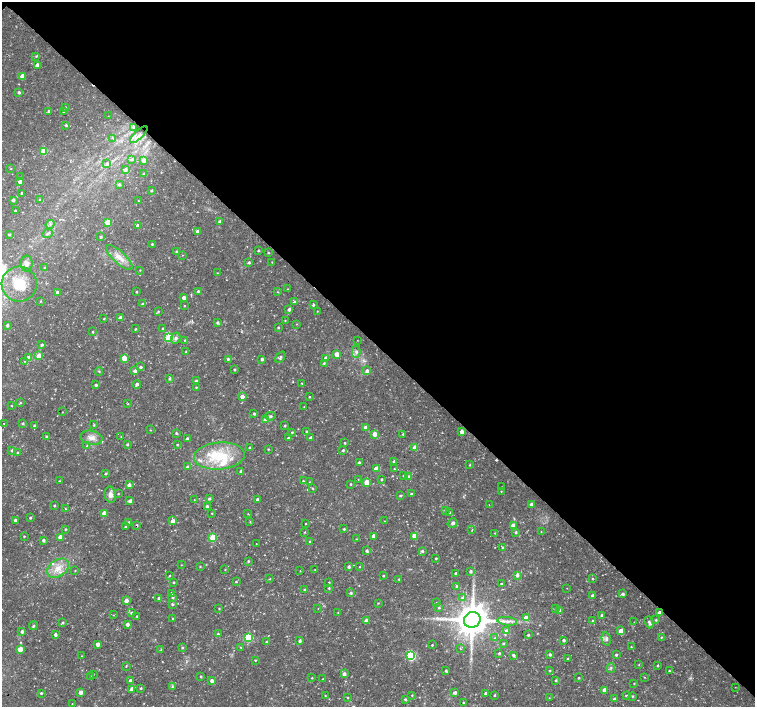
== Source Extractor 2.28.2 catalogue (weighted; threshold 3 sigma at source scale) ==
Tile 3 of 4 x 4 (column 3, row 1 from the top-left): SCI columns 3014-4518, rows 4382-5790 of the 6028 x 6017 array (HDU 1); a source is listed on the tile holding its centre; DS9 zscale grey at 2 x 2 block average (1 PNG px = mean of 2 x 2 image px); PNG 757 x 709 px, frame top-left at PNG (2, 2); each listed source drawn as its Kron ellipse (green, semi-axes under 4 px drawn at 4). Shown black and unused: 49% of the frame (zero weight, under 3 of 4 exposures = <1% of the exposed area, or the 3 px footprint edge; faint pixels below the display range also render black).
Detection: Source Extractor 2.28.2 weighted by HDU 2 'WHT'; one run over the whole footprint, this tile lists its part. Background 0.0223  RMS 0.0028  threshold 0.0127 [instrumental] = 3 sigma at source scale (4.5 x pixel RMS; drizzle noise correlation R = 1.50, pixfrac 1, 0.0396/0.0396 arcsec/px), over >= 5 px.
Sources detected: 352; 1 too faint to see at this stretch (2 x 2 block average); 2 cosmic-ray / hot-pixel residue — neither listed nor drawn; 9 inside a brighter listed object's ellipse — not listed separately; the other 340 listed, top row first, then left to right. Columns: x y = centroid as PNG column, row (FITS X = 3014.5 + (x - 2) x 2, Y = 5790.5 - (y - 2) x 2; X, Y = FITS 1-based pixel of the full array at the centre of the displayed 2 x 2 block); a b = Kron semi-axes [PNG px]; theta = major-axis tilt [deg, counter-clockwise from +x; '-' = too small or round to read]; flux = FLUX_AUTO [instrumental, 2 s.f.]
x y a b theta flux
36 56 3 2 - 0.64
37 65 3 3 - 3.7
22 76 3 3 - 5.4
19 92 2 2 - 1.5
65 107 3 3 - 0.59
63 111 3 3 - 1
48 112 3 3 - 1.2
108 116 2 2 - 0.2
66 125 3 2 - 0.93
133 127 3 3 - 1.2
139 135 11 3 43 2.2
113 138 4 2 - 0.6
43 151 3 3 - 20
132 159 3 3 - 1.1
144 160 3 3 - 4.2
107 164 4 4 - 1.7
11 169 2 2 - 0.38
125 170 3 3 - 1.7
144 174 3 3 - 0.96
20 177 2 2 - 0.26
20 182 3 3 - 2.9
119 185 3 3 - 1.2
151 191 3 2 - 0.84
22 193 2 2 - 0.71
40 199 3 2 - 0.46
13 200 3 2 - 1.7
138 201 2 2 - 0.3
15 211 2 2 - 0.68
220 222 2 2 - 2.1
108 223 3 3 - 15
50 224 4 3 - 0.98
138 226 3 2 - 3.7
198 231 3 3 - 2.6
47 234 5 2 - 0.81
9 235 2 2 - 0.79
101 237 2 2 - 0.98
152 244 2 2 - 0.73
177 251 3 3 - 0.84
258 251 2 2 - 0.81
268 253 2 2 - 0.67
182 255 2 2 - 0.24
119 257 17 6 -42 7.3
272 262 3 2 - 0.38
249 263 3 2 - 0.99
27 264 8 6 88 2.6
44 268 3 3 - 0.56
140 270 2 2 - 0.44
217 273 2 2 - 0.47
19 284 17 17 - 17
287 289 2 2 - 0.3
198 291 3 2 - 0.94
57 292 3 3 - 2
137 292 2 2 - 0.75
278 292 3 2 - 0.42
184 298 3 2 - 3.6
40 301 3 2 - 0.51
294 302 3 3 - 0.79
142 304 2 2 - 0.69
313 305 3 2 - 0.98
184 306 2 2 - 0.45
289 309 3 3 - 2
317 311 2 2 - 0.3
158 312 3 3 - 0.81
120 317 3 2 - 2.5
104 319 3 2 - 0.59
285 320 2 2 - 0.42
217 323 3 3 - 1.2
296 324 3 2 - 0.31
7 325 3 3 - 0.97
278 327 2 2 - 0.78
163 328 2 2 - 0.83
135 329 3 2 - 0.67
93 332 2 2 - 0.72
168 338 3 3 - 31
176 338 6 4 66 1.8
184 340 3 2 - 0.47
357 340 2 2 - 0.21
42 345 3 3 - 1.2
186 352 2 2 - 0.41
356 352 6 4 -90 1.6
337 354 3 3 - 8.2
39 356 3 3 - 9.7
280 357 6 3 56 1.2
28 358 3 3 - 8.4
124 358 3 3 - 15
326 358 3 3 - 4.2
228 359 2 2 - 1.2
262 359 2 2 - 1.8
25 361 3 2 - 0.5
324 363 3 3 - 0.69
140 367 3 3 - 1.2
234 369 2 2 - 0.76
99 371 4 2 - 0.48
135 371 3 3 - 2.5
367 371 3 3 - 2.3
169 379 3 3 - 0.97
196 381 3 3 - 1.1
302 383 2 2 - 0.39
137 384 4 3 - 1.8
96 385 3 2 - 1
196 387 3 2 - 0.58
242 396 3 3 - 3.9
309 397 2 2 - 0.55
20 403 3 3 - 0.55
128 404 3 3 - 0.44
11 405 3 2 - 0.34
304 407 2 2 - 0.32
62 412 2 2 - 0.26
254 414 2 2 - 0.98
270 416 5 4 - 1.2
265 420 3 3 - 7.3
4 423 2 2 - 0.44
23 423 3 3 - 1
94 425 2 2 - 0.73
34 426 3 3 - 1.3
285 426 3 3 - 0.72
365 427 3 2 - 3.1
150 430 2 2 - 0.43
292 432 3 3 - 0.71
306 432 3 2 - 0.84
462 432 3 3 - 4.1
176 433 3 2 - 0.86
375 434 3 3 - 7.5
403 434 2 2 - 0.77
121 436 3 2 - 0.37
47 437 3 2 - 0.69
91 438 11 7 -11 4.8
288 438 3 2 - 1.2
311 438 2 2 - 2.3
187 439 2 2 - 1.9
344 443 2 2 - 0.69
127 444 2 2 - 0.93
177 444 2 2 - 0.58
87 446 3 3 - 0.57
415 447 3 3 - 7.6
250 448 2 2 - 1.5
268 449 2 2 - 0.59
12 450 4 3 - 1.2
343 450 3 2 - 1.1
17 453 2 2 - 0.67
219 456 25 13 4 27
394 461 3 2 - 1.4
359 463 2 2 - 1.2
470 465 2 2 - 0.55
188 467 3 3 - 1.7
376 469 3 3 - 11
394 469 3 2 - 0.5
241 471 3 2 - 1.2
105 474 3 2 - 0.76
404 475 3 2 - 0.5
409 476 3 3 - 0.96
358 479 2 2 - 0.32
382 479 2 2 - 0.78
60 481 2 2 - 0.31
303 481 2 2 - 0.72
309 482 3 2 - 0.27
366 482 3 3 - 12
351 484 2 2 - 0.69
129 485 2 2 - 2.8
502 487 2 2 - 0.23
312 488 3 2 - 0.58
501 491 2 2 - 0.36
118 494 2 2 - 0.51
411 494 2 2 - 0.91
110 495 8 5 -78 3.7
400 496 3 2 - 0.72
209 499 2 2 - 1.1
258 499 2 2 - 2.9
194 500 3 2 - 0.26
130 501 3 3 - 2.4
531 504 3 2 - 4.6
54 505 2 2 - 0.8
489 505 2 2 - 0.32
207 506 3 3 - 1.7
65 509 3 2 - 0.64
445 510 3 2 - 0.79
450 512 3 3 - 1.2
104 513 3 3 - 4.8
212 513 2 2 - 0.43
248 514 3 2 - 0.3
30 518 2 2 - 0.76
15 520 2 2 - 1.8
173 521 3 3 - 3.2
384 521 2 2 - 0.33
129 522 4 3 - 0.97
250 522 3 2 - 0.48
306 523 2 2 - 0.31
453 523 5 4 - 1.4
137 525 2 2 - 0.86
513 525 3 3 - 5.7
126 527 2 2 - 0.97
65 529 2 2 - 0.71
344 529 2 2 - 0.77
472 530 3 2 - 0.36
305 532 3 2 - 0.47
516 532 3 3 - 0.97
541 532 2 2 - 0.33
495 533 2 2 - 0.39
24 536 2 2 - 0.65
373 536 3 3 - 3.5
414 536 3 3 - 10
60 537 3 3 - 5.9
213 537 3 3 - 25
357 539 3 3 - 0.54
43 540 3 3 - 1.3
310 542 3 2 - 0.84
256 544 2 2 - 0.23
502 548 3 2 - 0.92
367 551 3 2 - 1.5
422 551 3 3 - 1.1
436 558 2 2 - 0.77
248 561 2 2 - 0.76
181 565 2 2 - 0.34
200 566 3 2 - 0.45
349 567 2 2 - 1.6
359 567 2 2 - 0.38
58 568 12 8 35 7.8
225 569 3 2 - 0.4
75 570 3 2 - 0.32
315 570 2 2 - 0.35
300 571 2 2 - 0.31
471 571 3 3 - 1.2
456 573 2 2 - 1.1
517 575 3 3 - 2.2
169 576 3 2 - 0.5
383 576 2 2 - 0.67
592 578 2 2 - 0.55
270 579 3 2 - 0.5
399 579 3 2 - 0.83
174 582 2 2 - 0.74
236 582 2 2 - 0.53
329 582 2 2 - 0.62
501 584 2 2 - 0.94
457 587 3 3 - 1.8
329 588 2 2 - 0.71
567 588 2 2 - 0.2
304 589 3 2 - 0.87
171 593 3 2 - 1.2
351 593 3 2 - 1.2
623 594 4 3 - 1.5
592 596 3 2 - 2.2
173 597 3 3 - 0.93
159 598 3 3 - 1
462 598 4 3 - 1.3
126 600 3 3 - 3.6
378 603 3 2 - 0.43
436 603 2 2 - 0.4
172 604 3 3 - 0.85
219 608 2 2 - 0.56
318 608 2 2 - 0.26
439 608 3 3 - 0.84
555 609 3 2 - 0.43
560 610 3 3 - 4
338 612 3 2 - 0.41
131 613 3 3 - 0.84
659 613 3 3 - 7.3
113 615 2 2 - 0.29
602 615 3 2 - 1.8
137 616 2 2 - 0.71
526 618 3 3 - 9.6
173 619 2 2 - 0.79
472 620 8 7 - 1600
656 620 3 2 - 0.82
366 621 3 3 - 3.7
507 621 10 4 -7 3.3
593 621 2 2 - 1.1
63 622 3 2 - 0.84
634 622 2 2 - 0.21
649 622 6 3 -71 1.7
127 624 3 2 - 3
33 626 4 3 - 1.3
506 630 4 3 - 1.4
22 631 2 2 - 1.9
621 631 3 3 - 8.4
55 634 3 3 - 1.7
218 634 3 2 - 0.92
528 635 3 2 - 0.99
248 637 3 3 - 44
661 637 3 2 - 0.61
495 638 3 2 - 0.42
606 639 7 4 -77 1.8
564 640 2 2 - 1.3
300 641 3 2 - 1.4
266 642 2 2 - 1
503 643 3 3 - 0.69
98 644 3 2 - 3.6
432 645 2 2 - 0.63
241 647 3 2 - 0.5
631 647 2 2 - 0.42
182 648 3 2 - 0.71
20 649 3 3 - 8.5
460 649 2 2 - 0.81
161 650 3 2 - 0.52
499 653 3 3 - 1
550 654 3 2 - 1.3
513 655 4 3 - 1.1
616 655 3 2 - 1
82 656 2 2 - 0.33
411 656 3 3 - 50
568 659 3 2 - 1.3
255 660 2 2 - 0.55
639 665 3 2 - 0.36
126 666 3 2 - 0.43
657 666 3 2 - 0.58
611 668 5 3 - 1.1
550 670 3 2 - 0.57
446 671 3 2 - 0.97
669 671 2 2 - 0.98
93 674 2 2 - 0.35
344 674 3 3 - 2.6
90 676 2 2 - 0.49
201 676 2 2 - 0.64
644 677 2 2 - 0.31
312 678 2 2 - 0.43
579 678 2 2 - 0.65
323 679 2 2 - 0.56
556 680 3 2 - 0.76
130 681 3 3 - 2.3
212 681 3 2 - 2.6
634 683 2 2 - 0.45
172 687 4 3 - 0.79
735 687 2 2 - 0.26
141 688 2 2 - 0.78
132 689 3 3 - 3.9
604 690 3 3 - 4.1
81 692 3 2 - 5.7
41 693 3 2 - 0.86
455 693 2 2 - 2.2
486 693 2 2 - 1.6
412 695 3 2 - 0.46
494 695 2 2 - 0.71
626 695 3 2 - 0.69
325 696 2 2 - 0.43
632 696 2 2 - 0.62
348 698 2 2 - 0.44
549 698 2 2 - 0.25
405 699 2 2 - 1
614 699 2 2 - 0.78
463 703 3 2 - 0.91
72 704 2 2 - 0.25
Overlapping masked pixels (flux is a lower limit): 2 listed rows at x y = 137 525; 659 613
Diffuse or blended objects may show on this block-average render without a row.